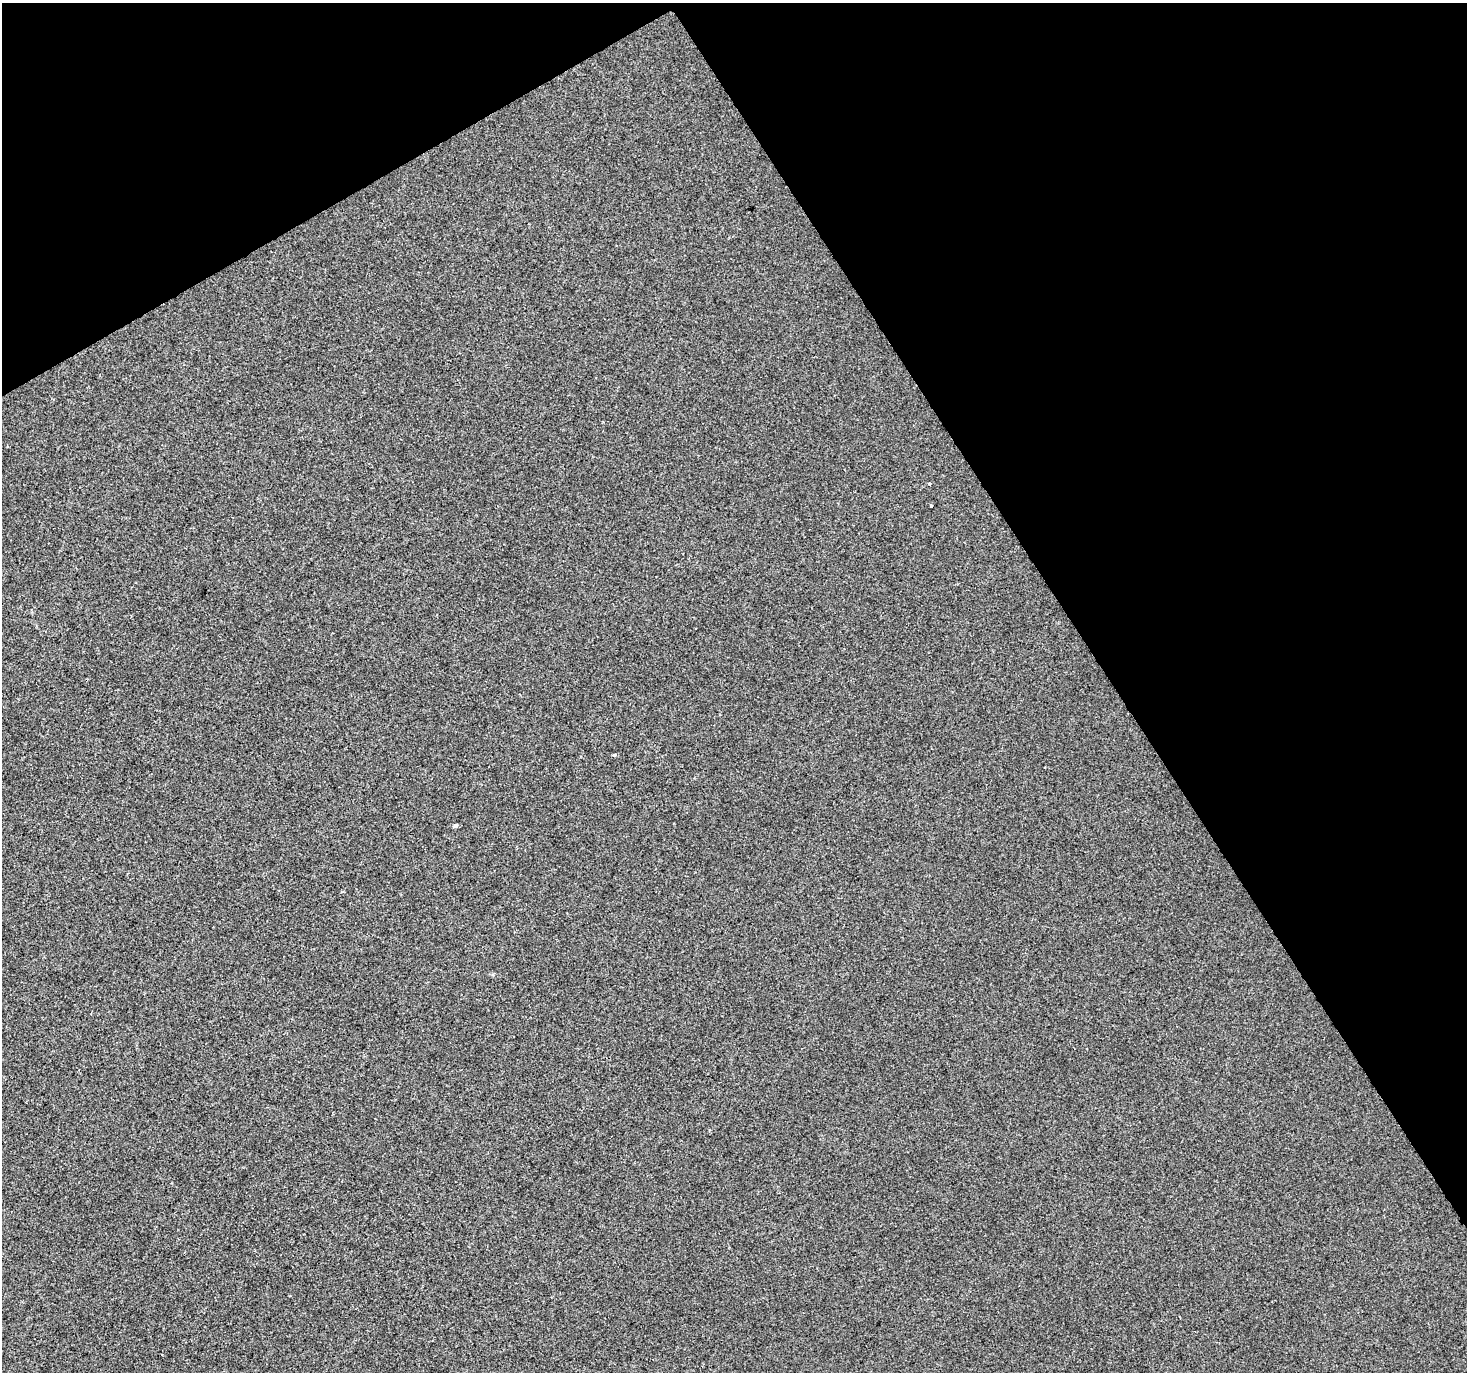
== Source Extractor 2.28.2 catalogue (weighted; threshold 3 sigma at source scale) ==
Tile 3 of 4 x 4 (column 3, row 1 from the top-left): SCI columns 2935-4399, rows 4286-5655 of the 5865 x 5769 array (HDU 1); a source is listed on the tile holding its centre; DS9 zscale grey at full resolution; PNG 1469 x 1374 px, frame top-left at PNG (2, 3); no overlay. Shown black and unused: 31% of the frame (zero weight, under 2 of 3 exposures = <1% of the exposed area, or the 3 px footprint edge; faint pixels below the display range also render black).
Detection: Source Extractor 2.28.2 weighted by HDU 2 'WHT'; one run over the whole footprint, this tile lists its part. Background -2.45e-04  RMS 0.0041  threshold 0.0186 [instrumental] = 3 sigma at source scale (4.5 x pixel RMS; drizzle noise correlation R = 1.50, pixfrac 1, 0.0396/0.0396 arcsec/px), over >= 5 px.
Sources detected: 4; all 4 listed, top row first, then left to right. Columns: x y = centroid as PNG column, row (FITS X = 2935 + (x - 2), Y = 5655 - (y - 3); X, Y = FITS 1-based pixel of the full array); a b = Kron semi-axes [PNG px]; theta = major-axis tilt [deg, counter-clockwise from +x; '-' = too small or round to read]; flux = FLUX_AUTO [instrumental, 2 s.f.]
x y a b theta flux
929 483 4 2 - 0.36
931 506 3 3 - 3.7
614 755 3 3 - 1.2
455 825 5 4 - 0.93